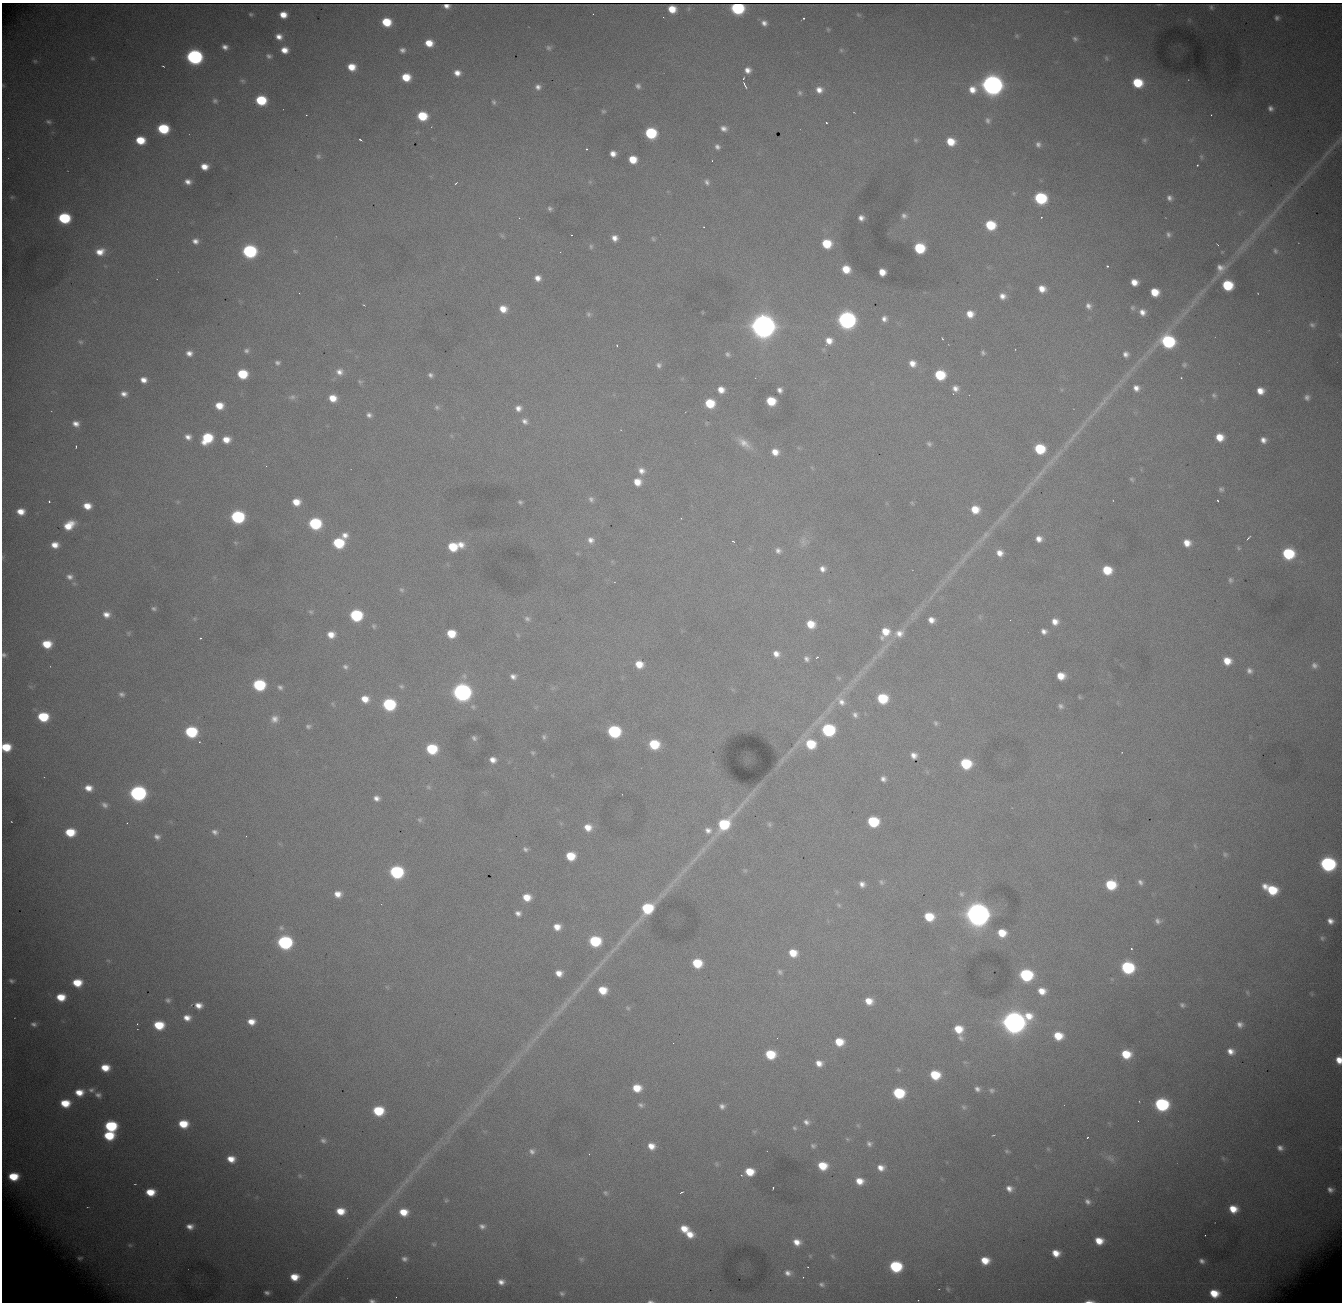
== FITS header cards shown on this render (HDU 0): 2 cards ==
NAXIS1  = 1340
NAXIS2  = 1300

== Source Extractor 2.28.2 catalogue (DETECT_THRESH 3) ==
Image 1340 x 1300 px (HDU 0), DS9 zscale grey, 1 PNG px = 1 image px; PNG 1344 x 1304 px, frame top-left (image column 1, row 1300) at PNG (2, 3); no overlay
Background 3350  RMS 35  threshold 104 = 3 sigma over >= 5 px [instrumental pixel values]
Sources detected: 452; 1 with non-positive FLUX_AUTO (blend fragments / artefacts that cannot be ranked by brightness) is not listed; the other 451 listed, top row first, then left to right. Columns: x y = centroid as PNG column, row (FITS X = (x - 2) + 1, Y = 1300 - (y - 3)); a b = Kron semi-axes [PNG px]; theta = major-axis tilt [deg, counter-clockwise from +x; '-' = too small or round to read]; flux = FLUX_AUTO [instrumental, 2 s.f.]
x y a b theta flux
1211 7 4 3 - 1.5e+03
737 8 8 7 - 2.9e+05
672 9 7 6 - 3.5e+04
251 14 3 3 - 3.1e+03
283 15 6 6 - 2.9e+04
858 15 6 5 - 3.3e+03
803 18 3 2 - 3.5e+03
1277 18 4 4 - 6.2e+03
386 22 7 6 - 7.6e+04
764 23 7 6 - 1.2e+04
828 29 5 4 - 3.0e+03
1017 36 5 5 - 3.4e+03
279 37 6 5 - 1.6e+04
1075 39 7 6 - 5.7e+03
429 43 7 6 - 4.0e+04
225 47 6 5 - 1.2e+04
549 48 8 7 - 6.8e+03
284 50 6 5 - 2.4e+04
402 50 6 5 - 8.9e+03
841 50 6 5 - 3.8e+03
269 56 6 5 - 6.1e+03
194 57 9 8 - 7.2e+05
92 58 7 6 - 5.1e+03
1106 58 6 5 - 3.6e+03
35 61 6 5 - 4.1e+03
163 66 3 2 - 2.1e+03
351 67 7 6 - 3.9e+04
748 70 7 7 - 1.6e+04
457 73 7 7 - 2.0e+04
406 77 7 7 - 5.6e+04
743 78 3 2 - 1.9e+03
243 81 7 5 -29 4.8e+03
1137 83 8 7 - 9.9e+04
3 85 6 4 -46 3.1e+03
745 85 8 3 -63 5.0e+03
992 85 10 9 - 2.4e+06
638 86 7 6 - 8.3e+03
538 87 8 7 - 1.2e+04
819 90 8 7 - 1.9e+04
972 90 10 9 - 3.2e+04
800 93 6 6 - 5.6e+03
261 100 8 7 - 1.2e+05
215 101 7 6 - 5.8e+03
494 102 7 5 -66 5.2e+03
1270 108 7 6 - 9.7e+03
603 111 6 5 - 4.4e+03
306 115 3 2 - 1.9e+03
1211 115 2 2 - 1.2e+03
422 116 8 7 - 8.9e+04
988 120 8 6 -76 7.2e+03
48 122 8 6 -9 6.5e+03
826 122 3 2 - 2.3e+03
724 128 7 6 - 1.2e+04
163 129 8 7 - 1.4e+05
651 133 8 7 - 1.8e+05
140 140 8 6 -9 6.5e+04
360 140 4 2 - 2.9e+03
916 140 7 5 -16 4.3e+03
1144 140 7 5 15 4.3e+03
951 142 8 7 - 5.1e+04
1038 144 7 7 - 9.5e+03
717 147 6 5 - 7.9e+03
586 149 3 3 - 4.9e+03
1327 153 33 4 48 2.3e+04
613 154 6 5 - 1.7e+04
318 156 7 7 - 5.7e+03
1201 157 7 5 -87 5.0e+03
633 159 7 6 - 4.9e+04
1197 165 3 3 - 2.7e+03
204 167 7 6 - 2.7e+04
188 182 7 5 -13 1.4e+04
590 182 6 4 -18 3.1e+03
707 182 8 6 -66 8.2e+03
456 183 3 2 - 2.0e+03
12 197 7 5 0 4.8e+03
1040 198 8 8 - 2.3e+05
1169 198 8 7 - 1.1e+04
1278 207 11 3 40 7.0e+03
550 208 5 4 - 5.2e+03
904 216 9 7 -41 9.5e+03
64 218 8 7 - 2.0e+05
861 218 6 5 - 1.3e+04
990 225 8 7 - 1.0e+05
704 227 2 2 - 1.8e+03
1168 234 8 6 -60 8.0e+03
571 235 2 2 - 1.5e+03
502 236 6 5 - 3.7e+03
615 238 6 6 - 1.6e+04
653 239 7 5 -72 3.6e+03
195 241 7 6 - 1.2e+04
827 244 8 7 - 8.0e+04
591 246 7 5 -89 4.5e+03
919 248 8 7 - 1.4e+05
249 251 8 8 - 3.9e+05
295 251 6 5 - 3.9e+03
1275 251 7 6 - 5.6e+03
100 252 10 7 14 3.0e+04
1222 252 5 3 - 1.9e+03
1107 266 3 3 - 5.5e+03
1221 268 11 9 13 2.0e+04
846 269 7 6 - 4.6e+04
882 272 6 6 - 2.9e+04
538 278 7 6 - 1.7e+04
1134 282 6 6 - 2.5e+04
1227 285 8 7 - 1.3e+05
1042 289 7 6 - 2.6e+04
1155 292 7 7 - 5.1e+04
1002 296 7 7 - 1.6e+04
364 305 3 2 - 1.8e+03
1088 306 8 6 -63 1.1e+04
1133 308 7 6 - 4.8e+03
503 309 8 7 - 3.1e+04
1142 312 8 7 - 1.6e+04
588 314 7 6 - 6.1e+03
970 314 8 8 - 2.9e+04
884 319 6 6 - 1.1e+04
847 320 9 8 - 1.2e+06
763 324 14 9 -82 4.5e+06
1312 325 8 6 -38 7.4e+03
942 338 3 2 - 2.0e+03
829 341 8 8 - 2.4e+04
1168 341 9 8 - 3.3e+05
81 342 7 5 -28 5.3e+03
617 345 4 3 - 1.8e+03
246 351 8 7 - 7.7e+03
189 353 7 6 - 1.5e+04
983 353 6 5 - 5.1e+03
727 354 7 5 -45 6.2e+03
1126 354 5 5 - 1.0e+04
277 363 6 5 - 6.6e+03
912 363 8 7 - 2.2e+04
659 365 8 7 - 8.4e+03
1184 365 6 6 - 4.8e+03
339 372 10 9 - 1.8e+04
242 374 8 7 - 9.4e+04
430 375 7 6 - 7.3e+03
940 375 8 7 - 1.2e+05
1181 378 3 3 - 2.7e+03
144 380 7 6 - 1.9e+04
360 381 8 5 -25 5.1e+03
955 388 8 7 - 1.4e+04
1136 388 6 6 - 1.4e+04
721 390 6 6 - 2.4e+04
780 390 5 5 - 9.8e+03
1260 391 7 6 - 2.6e+04
124 394 8 6 -14 1.4e+04
1214 395 7 6 - 5.6e+03
292 397 9 7 9 8.8e+03
1307 397 7 6 - 8.9e+03
333 398 7 7 - 3.4e+04
771 401 7 7 - 7.2e+04
710 403 7 7 - 8.2e+04
1102 403 31 6 49 3.2e+04
219 406 7 6 - 3.8e+04
437 407 8 6 -30 6.7e+03
518 408 7 7 - 1.4e+04
369 415 7 6 - 8.9e+03
525 421 9 7 -48 1.1e+04
76 424 8 7 - 1.6e+04
1077 432 29 4 48 2.7e+04
452 436 6 4 -70 3.1e+03
188 437 7 6 - 1.3e+04
1220 437 8 7 - 4.1e+04
207 438 9 8 - 1.2e+05
226 439 8 6 2 2.9e+04
1263 440 6 6 - 1.4e+04
744 443 22 10 -35 3.1e+04
929 444 6 5 - 5.8e+03
76 447 3 2 - 2.2e+03
1040 449 8 7 - 1.2e+05
775 452 8 7 - 2.5e+04
641 471 9 8 - 1.6e+04
1040 473 28 5 44 2.8e+04
1132 479 6 4 -45 4.3e+03
637 482 8 7 - 3.1e+04
1221 489 6 6 - 5.8e+03
591 499 8 7 - 7.9e+03
1217 500 3 2 - 2.0e+03
49 501 3 2 - 6.6e+03
178 502 6 5 - 3.5e+03
296 502 8 7 - 3.5e+04
520 502 4 4 - 4.3e+03
912 503 5 3 - 2.4e+03
87 506 7 6 - 3.1e+04
975 509 8 7 - 4.2e+04
21 511 8 7 - 3.0e+04
238 517 8 7 - 3.4e+05
315 523 8 7 - 2.3e+05
69 525 10 7 34 4.7e+04
345 535 8 7 - 1.6e+04
985 535 17 7 54 1.8e+04
1248 538 5 2 - 3.3e+03
1039 539 6 6 - 1.6e+04
591 540 9 8 - 1.5e+04
733 541 3 2 - 4.3e+03
803 541 16 8 -84 1.6e+04
338 543 8 7 - 1.4e+05
1187 543 7 7 - 2.8e+04
55 545 7 6 - 2.5e+04
461 545 11 8 -33 2.5e+04
453 547 8 7 - 7.9e+04
1239 548 6 5 - 3.9e+03
778 550 8 7 - 1.0e+04
1000 553 7 6 - 1.9e+04
1288 554 8 8 - 1.8e+05
963 560 18 5 58 1.6e+04
822 569 7 7 - 1.4e+04
1107 570 8 7 - 7.1e+04
70 577 9 8 - 1.3e+04
1230 580 7 7 - 6.5e+03
401 590 8 5 -37 5.4e+03
154 608 6 4 -17 5.5e+03
311 612 7 5 -29 4.6e+03
106 614 8 7 - 1.8e+04
356 615 8 7 - 2.3e+05
980 617 6 4 -72 3.1e+03
195 619 6 4 -71 3.0e+03
527 619 8 6 -31 6.8e+03
931 620 6 5 - 1.8e+04
1055 622 7 7 - 2.0e+04
811 624 8 7 - 4.4e+04
374 626 7 5 -68 4.4e+03
885 631 10 9 - 4.1e+04
1044 631 6 5 - 1.2e+04
128 633 7 5 83 3.3e+03
899 633 13 11 20 2.5e+04
451 634 7 7 - 6.0e+04
331 635 8 7 - 2.7e+04
518 635 6 5 - 3.5e+03
200 638 2 2 - 1.8e+03
882 638 9 6 -54 9.5e+03
47 644 8 7 - 6.1e+04
881 652 24 6 52 2.5e+04
776 654 8 7 - 1.8e+04
4 655 6 6 - 6.4e+03
816 657 4 2 - 2.8e+03
806 659 7 6 - 8.6e+03
1227 661 8 7 - 3.8e+04
639 664 8 7 - 3.6e+04
1314 665 7 7 - 9.4e+03
345 667 7 6 - 7.2e+03
1249 671 8 7 - 9.6e+03
464 676 9 7 -73 8.7e+03
513 676 8 6 -13 1.2e+04
1061 676 7 6 - 3.5e+04
838 678 7 5 -21 4.0e+03
259 685 8 7 - 2.1e+05
30 686 7 4 -19 3.4e+03
401 686 7 6 - 4.9e+03
280 687 8 6 -42 7.7e+03
462 692 9 8 - 1.3e+06
122 694 8 6 -7 7.5e+03
1080 697 5 3 - 2.9e+03
882 698 8 7 - 1.1e+05
365 699 8 7 - 3.1e+04
841 701 18 10 -58 2.6e+04
333 704 6 4 -71 3.2e+03
389 704 8 7 - 2.7e+05
1060 706 8 7 - 7.5e+03
473 707 8 6 -43 6.5e+03
855 715 8 7 - 9.4e+03
43 717 8 7 - 1.2e+05
274 719 10 9 - 1.8e+04
935 723 8 6 -73 5.8e+03
308 726 6 5 - 5.7e+03
828 730 8 8 - 2.9e+05
614 731 8 7 - 2.8e+05
191 732 8 7 - 2.0e+05
544 737 7 5 88 5.4e+03
474 738 6 5 - 6.3e+03
654 744 8 7 - 1.0e+05
811 744 9 8 - 9.0e+04
6 747 7 6 - 7.0e+04
432 749 8 7 - 1.4e+05
533 753 5 5 - 3.8e+03
914 755 7 6 - 1.5e+04
493 760 6 5 - 1.6e+04
966 764 8 7 - 1.4e+05
883 779 7 7 - 1.0e+04
428 787 7 5 -17 5.2e+03
88 788 8 7 - 2.5e+04
138 793 9 8 - 7.2e+05
376 798 6 5 - 1.2e+04
105 805 8 6 -29 9.1e+03
420 820 7 7 - 5.4e+03
873 822 8 7 - 1.5e+05
127 823 2 2 - 1.2e+03
725 823 30 10 47 1.8e+05
769 824 7 6 - 5.6e+03
588 827 9 8 - 3.0e+04
708 830 11 9 -15 1.9e+04
70 832 8 6 -3 7.3e+04
215 832 8 6 -26 9.8e+03
246 836 2 2 - 1.3e+03
157 837 7 6 - 9.8e+03
525 849 7 6 - 7.0e+03
1225 854 7 7 - 5.5e+03
570 856 7 7 - 6.4e+04
695 859 17 5 44 1.9e+04
1328 864 9 8 - 5.5e+05
685 870 20 6 46 2.3e+04
745 870 6 4 0 3.6e+03
396 872 9 7 -12 3.3e+05
881 882 8 6 -50 6.6e+03
1140 882 7 5 -49 8.0e+03
862 884 7 6 - 1.3e+04
1111 885 8 7 - 1.1e+05
1265 886 8 6 -64 1.6e+04
1272 890 9 7 -25 9.5e+04
338 894 7 6 - 2.2e+04
961 894 8 7 - 6.5e+03
527 897 8 7 - 3.7e+04
839 905 7 5 -28 4.2e+03
647 909 18 8 51 1.6e+05
518 913 7 6 - 1.1e+04
978 914 11 10 - 3.7e+06
929 917 8 7 - 7.3e+04
1158 921 7 6 - 8.9e+03
1330 921 6 5 - 1.4e+04
557 927 7 7 - 2.6e+04
281 928 8 7 - 7.1e+03
1002 933 8 7 - 4.9e+04
1322 938 6 6 - 4.9e+03
595 941 8 7 - 1.6e+05
285 942 9 8 - 4.4e+05
620 942 25 5 47 2.5e+04
1131 948 3 2 - 3.2e+03
793 953 8 7 - 4.3e+04
108 960 6 3 -20 2.6e+03
697 963 8 7 - 8.3e+04
1127 967 9 8 - 2.8e+05
595 970 29 5 45 2.8e+04
780 972 7 6 - 6.0e+03
559 973 6 6 - 2.2e+04
1026 975 9 8 - 2.7e+05
11 981 8 6 -14 7.5e+03
77 983 8 6 -4 5.4e+04
602 990 7 6 - 5.1e+04
577 991 26 6 47 2.8e+04
1042 991 9 8 - 3.0e+04
1247 992 8 5 -71 4.1e+03
1312 994 6 4 -71 2.5e+03
61 997 8 6 -6 5.0e+04
168 1000 7 6 - 5.9e+03
869 1001 8 7 - 3.2e+04
198 1005 7 6 - 2.0e+04
1182 1005 7 5 -30 6.3e+03
564 1006 19 7 55 2.2e+04
628 1008 7 5 -18 4.1e+03
187 1018 7 6 - 1.9e+04
251 1022 8 6 -3 2.7e+04
1014 1022 11 10 - 3.0e+06
34 1024 8 6 -11 8.6e+03
137 1024 2 2 - 1.7e+03
1240 1024 7 7 - 1.2e+04
159 1025 8 7 - 8.0e+04
958 1029 8 7 - 5.0e+04
1058 1036 9 8 - 5.8e+04
960 1038 9 6 -36 7.9e+03
839 1042 8 7 - 5.2e+04
1231 1051 9 7 -25 2.0e+04
770 1054 8 7 - 8.7e+04
1126 1054 9 8 - 7.3e+04
1339 1060 6 5 - 2.7e+04
819 1063 8 7 - 2.0e+04
105 1068 8 6 -6 4.4e+04
898 1070 6 5 - 3.8e+03
935 1075 8 7 - 8.8e+04
637 1088 8 7 - 4.6e+04
977 1089 6 5 - 8.8e+03
91 1090 9 7 9 1.0e+04
992 1090 7 6 - 6.1e+03
79 1092 9 8 - 3.6e+04
899 1093 8 7 - 1.5e+05
98 1095 9 7 -15 9.9e+03
65 1103 9 7 -4 6.0e+04
1161 1104 9 8 - 3.6e+05
641 1105 8 6 -14 7.0e+03
722 1106 7 6 - 9.5e+03
964 1107 7 6 - 5.9e+03
378 1111 8 7 - 1.1e+05
806 1122 9 7 -37 1.1e+04
183 1124 9 7 -7 6.3e+04
111 1126 9 7 -7 1.8e+05
858 1126 6 4 -20 3.0e+03
794 1128 6 5 - 4.3e+03
754 1131 6 4 -18 3.3e+03
993 1135 4 2 - 2.0e+03
109 1136 9 7 -7 9.3e+04
1087 1137 3 2 - 2.4e+03
847 1139 6 5 - 3.2e+03
323 1140 8 7 - 8.7e+03
869 1144 7 6 - 7.4e+03
651 1146 8 7 - 2.6e+04
813 1146 8 7 - 6.1e+03
1280 1148 8 6 -28 1.2e+04
1048 1149 7 4 -45 2.8e+03
532 1151 8 8 - 1.0e+04
1007 1151 8 4 -15 4.3e+03
1110 1158 16 8 -37 1.7e+04
1223 1158 9 5 -63 4.9e+03
231 1159 8 7 - 3.1e+04
716 1164 7 5 -49 4.1e+03
823 1166 8 7 - 6.2e+04
881 1168 9 7 -12 2.0e+04
750 1172 7 6 - 5.5e+04
13 1176 8 6 -3 6.7e+04
300 1176 7 4 -49 3.7e+03
406 1181 7 4 71 5.5e+03
859 1181 8 7 - 3.0e+04
773 1188 3 2 - 4.6e+03
1009 1188 7 6 - 1.5e+04
1330 1190 6 5 - 9.6e+03
150 1192 9 7 -4 5.3e+04
681 1192 4 2 - 2.4e+03
605 1193 7 5 -56 5.2e+03
446 1200 6 5 - 3.2e+03
1088 1201 8 6 -41 1.0e+04
1233 1209 8 7 - 4.4e+04
340 1211 8 6 -7 4.1e+04
403 1212 8 6 -11 4.2e+04
482 1226 8 7 - 9.9e+03
190 1227 9 7 -6 1.9e+04
684 1229 8 7 - 3.4e+04
689 1234 9 7 -25 3.3e+04
1205 1235 2 2 - 1.2e+03
1099 1241 7 6 - 3.9e+04
797 1242 10 8 -21 2.8e+04
434 1244 7 5 -16 4.3e+03
130 1245 6 5 - 3.2e+03
1056 1253 7 6 - 3.2e+04
810 1256 6 5 - 3.8e+03
833 1256 10 6 -46 7.2e+03
80 1258 8 7 - 7.2e+03
404 1259 7 6 - 9.0e+03
581 1259 7 7 - 5.4e+03
985 1260 8 7 - 4.3e+04
1202 1261 6 5 - 8.9e+03
896 1266 8 7 - 2.0e+05
788 1273 11 9 -12 1.9e+04
294 1277 8 6 0 4.2e+04
501 1282 7 6 - 1.5e+04
314 1284 7 4 19 6.7e+03
821 1284 9 7 -18 9.5e+03
948 1289 7 5 -53 4.2e+03
267 1293 5 4 - 6.4e+03
562 1293 7 6 - 6.5e+03
1214 1293 8 6 -17 5.4e+04
372 1301 9 5 -5 8.9e+03
650 1301 8 4 -4 5.9e+03
1089 1301 12 3 0 1.2e+04
At the frame edge (FLAGS 8, measured only in part): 7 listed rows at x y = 3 85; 4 655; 6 747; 1339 1060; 372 1301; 650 1301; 1089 1301
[1 non-positive-flux detection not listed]